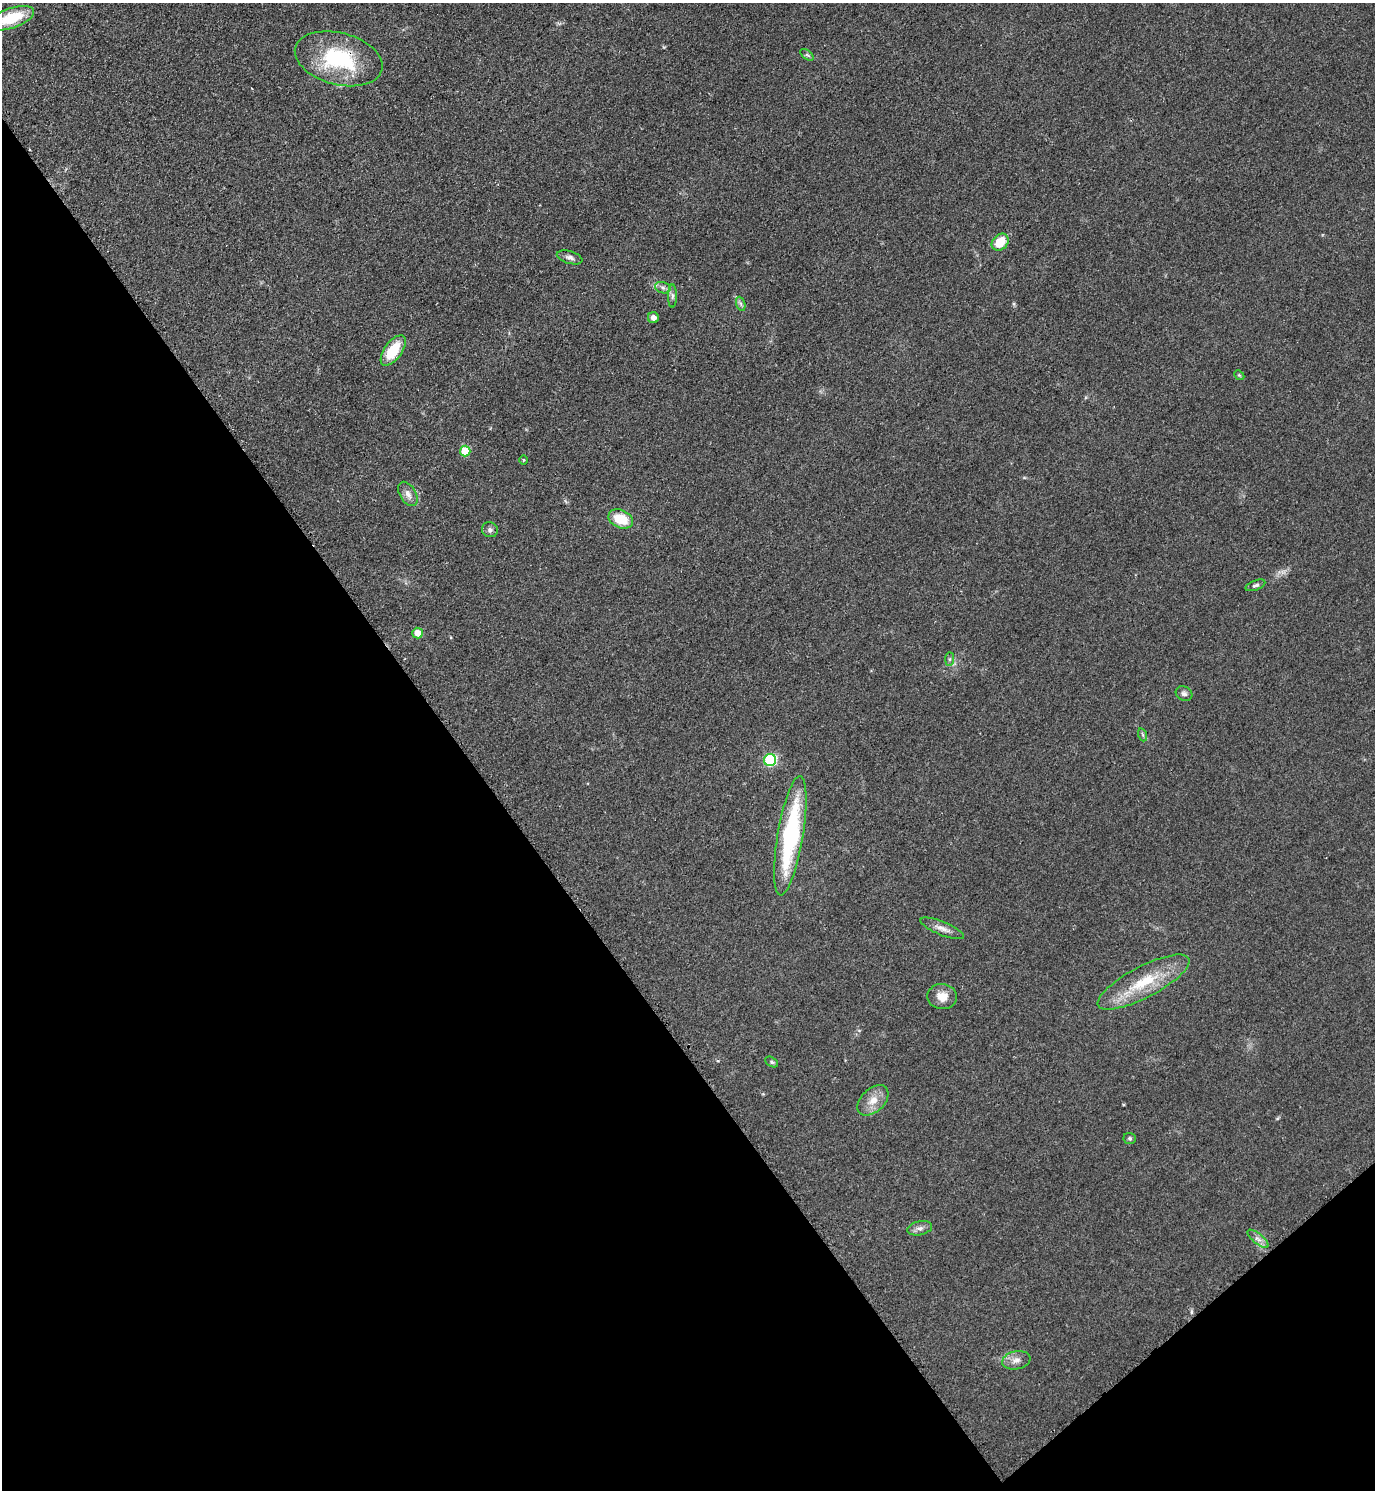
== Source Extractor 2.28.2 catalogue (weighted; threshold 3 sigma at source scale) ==
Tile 14 of 4 x 4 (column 2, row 4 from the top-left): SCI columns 1686-3058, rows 7-1494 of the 5971 x 5974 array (HDU 1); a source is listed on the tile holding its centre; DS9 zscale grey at full resolution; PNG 1377 x 1492 px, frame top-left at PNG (2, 3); each listed source drawn as its Kron ellipse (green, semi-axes under 4 px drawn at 4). Shown black and unused: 37% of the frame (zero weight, under 2 of 3 exposures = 1% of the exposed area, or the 3 px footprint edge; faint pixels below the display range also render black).
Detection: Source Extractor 2.28.2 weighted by HDU 2 'WHT'; one run over the whole footprint, this tile lists its part. Background 0.0784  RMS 0.0076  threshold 0.0344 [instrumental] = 3 sigma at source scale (4.5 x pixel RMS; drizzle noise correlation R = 1.50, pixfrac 1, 0.05/0.05 arcsec/px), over >= 5 px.
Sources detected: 32; all 32 listed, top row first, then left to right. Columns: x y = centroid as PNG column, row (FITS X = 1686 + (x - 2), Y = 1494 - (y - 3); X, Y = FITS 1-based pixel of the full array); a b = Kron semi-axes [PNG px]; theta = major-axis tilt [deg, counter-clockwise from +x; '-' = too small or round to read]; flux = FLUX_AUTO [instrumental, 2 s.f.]
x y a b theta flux
12 18 23 10 19 31
807 55 7 4 -36 1.3
339 59 45 26 -15 69
1000 242 9 7 45 16
570 257 13 6 -16 3.3
663 288 8 5 -17 2.3
672 296 12 4 90 2.3
741 304 7 4 -71 1.8
653 318 5 5 - 4.3
393 350 18 9 54 24
1239 375 5 4 - 0.89
465 451 5 5 - 26
523 460 5 3 - 0.82
408 494 13 8 -60 4.9
621 519 13 9 -24 20
490 530 8 7 - 2.4
1255 585 10 4 21 1.9
417 633 5 5 - 9.2
950 659 7 4 89 1.4
1184 693 9 7 -31 2.4
1143 735 6 4 -71 1.2
770 760 6 6 - 82
790 836 60 13 81 100
942 928 23 6 -22 5.8
1144 982 51 15 28 37
942 997 15 12 -6 9
772 1062 7 5 -28 1.4
873 1100 18 11 43 9.7
1130 1138 6 5 - 1.4
920 1228 12 7 12 3.5
1258 1239 13 5 -40 3.7
1016 1360 14 9 12 5.7
Overlapping masked pixels (flux is a lower limit): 1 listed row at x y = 339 59
Isophote crosses this tile's border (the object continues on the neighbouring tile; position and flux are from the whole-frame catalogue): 1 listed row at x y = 12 18